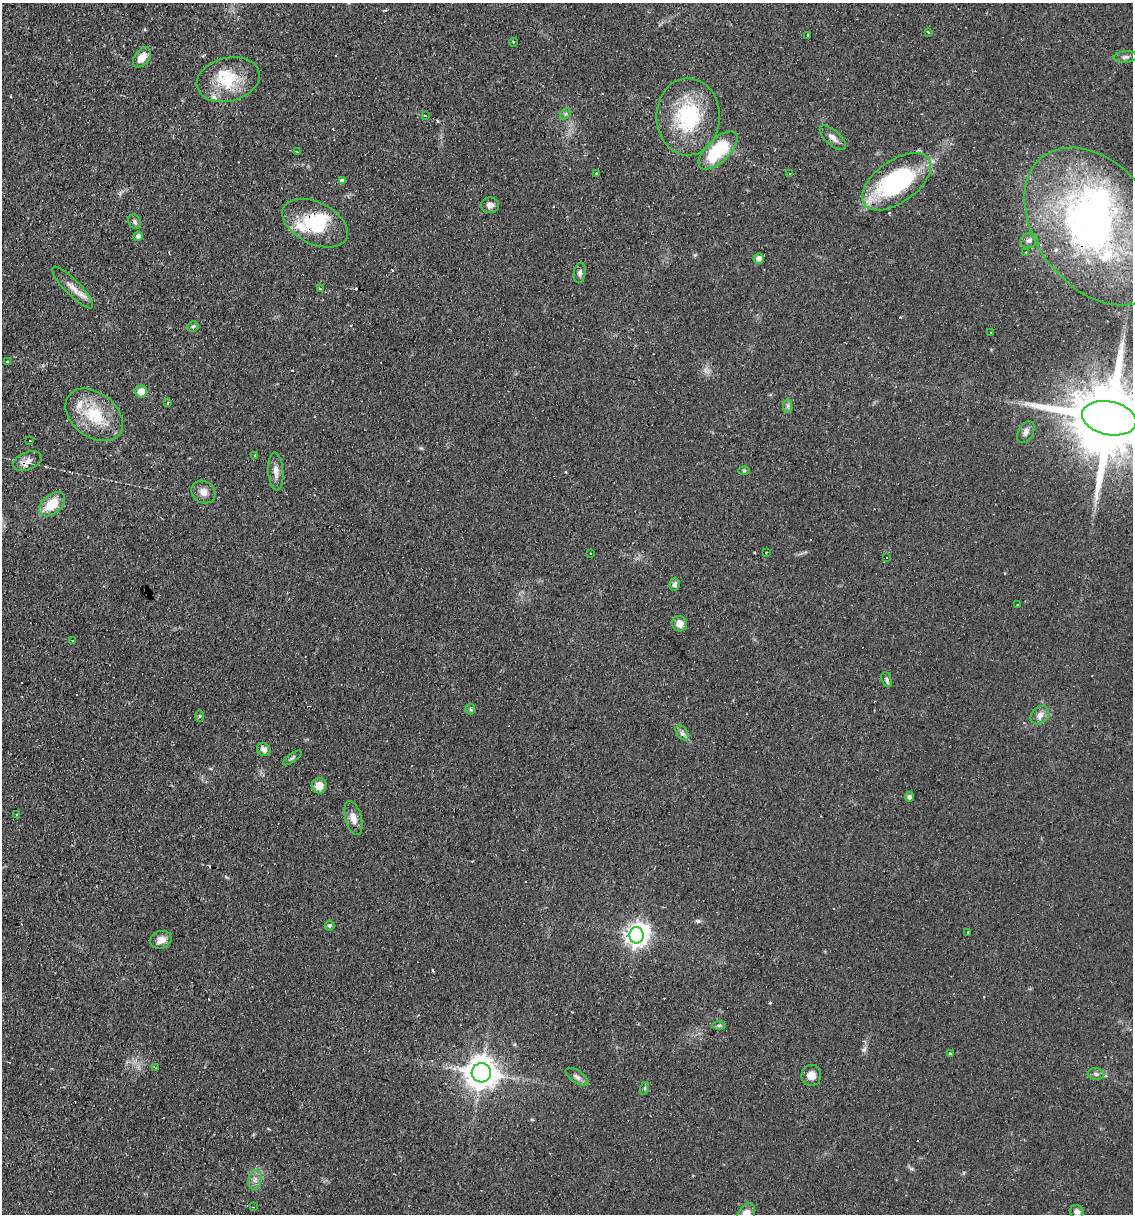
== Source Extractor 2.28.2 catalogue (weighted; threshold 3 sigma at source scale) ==
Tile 11 of 4 x 4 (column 3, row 3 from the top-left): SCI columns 2497-3627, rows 1213-2424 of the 4874 x 4848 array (HDU 1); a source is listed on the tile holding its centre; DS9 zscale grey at full resolution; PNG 1135 x 1216 px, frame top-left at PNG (2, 3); each listed source drawn as its Kron ellipse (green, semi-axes under 4 px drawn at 4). Shown black and unused: <1% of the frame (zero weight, under 2 of 3 exposures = <1% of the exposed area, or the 3 px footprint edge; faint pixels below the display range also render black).
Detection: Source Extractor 2.28.2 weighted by HDU 2 'WHT'; one run over the whole footprint, this tile lists its part. Background 0.0644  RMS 0.0052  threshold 0.0234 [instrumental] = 3 sigma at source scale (4.5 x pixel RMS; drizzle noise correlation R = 1.50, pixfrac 1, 0.05/0.05 arcsec/px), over >= 5 px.
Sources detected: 103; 1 too faint to see at this stretch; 2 inside a brighter object's white glare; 16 cosmic-ray / hot-pixel residue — neither listed nor drawn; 7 inside a brighter listed object's ellipse — not listed separately; the other 77 listed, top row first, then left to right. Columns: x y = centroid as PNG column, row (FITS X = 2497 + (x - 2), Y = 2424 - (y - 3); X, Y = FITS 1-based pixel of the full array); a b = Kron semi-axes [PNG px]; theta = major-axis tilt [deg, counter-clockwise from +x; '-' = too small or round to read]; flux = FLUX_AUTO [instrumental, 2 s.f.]
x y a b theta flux
928 32 3 2 - 0.94
808 36 3 3 - 0.98
513 42 4 3 - 0.43
142 57 11 7 52 5.8
1125 57 11 6 5 1.8
228 80 32 21 14 21
565 114 6 4 46 0.89
425 116 3 2 - 0.36
688 117 39 31 -90 41
833 138 16 7 -42 3
718 150 24 11 44 30
297 151 3 2 - 0.36
790 173 3 3 - 2.2
596 174 3 3 - 1.4
343 180 4 4 - 4.9
896 182 39 21 35 74
490 205 9 8 - 2.6
135 222 7 6 - 1.2
315 223 35 21 -26 26
1096 226 88 60 -52 230
138 236 4 4 - 1.8
1029 240 9 7 15 1.8
1026 252 3 3 - 0.53
759 259 5 5 - 2.4
580 273 10 6 80 1.8
73 288 28 7 -45 5
320 289 3 3 - 1.9
193 327 6 5 - 0.91
990 332 3 3 - 1.5
8 362 3 3 - 2.8
141 391 6 5 - 5.8
168 403 3 3 - 0.81
788 406 7 4 89 1.1
94 415 32 22 -38 23
1109 418 27 17 -12 8100
1026 432 12 7 60 2.5
30 441 2 2 - 0.28
255 455 3 3 - 0.96
27 461 15 9 22 3.7
276 471 19 7 -85 3.8
744 471 5 3 - 0.51
203 492 13 11 -36 3.8
52 504 15 9 40 13
766 552 3 2 - 0.61
591 553 3 2 - 0.64
886 557 3 2 - 0.66
675 584 6 5 - 1.9
1018 605 3 2 - 0.35
679 624 8 7 - 4.2
73 640 3 2 - 0.38
886 680 8 4 -69 1
470 709 5 5 - 0.81
1040 715 10 8 43 3.3
199 716 6 4 88 0.68
682 733 8 5 -55 1.7
264 750 7 6 - 2.6
292 758 11 4 36 0.99
319 786 8 7 - 5.9
909 797 4 4 - 1.5
17 814 3 3 - 2.9
353 818 17 8 -75 4.4
329 926 5 5 - 0.9
968 932 3 3 - 0.84
636 935 8 7 - 340
161 940 11 8 19 4.3
719 1025 6 4 1 0.95
950 1053 3 3 - 1.4
155 1068 3 2 - 0.48
481 1073 9 9 - 890
1096 1074 8 6 -1 1.4
811 1075 10 9 - 4.2
577 1077 13 6 -33 2.1
645 1088 6 4 72 0.77
255 1180 10 6 78 2.5
253 1207 2 2 - 0.37
1077 1212 7 6 - 2.3
746 1214 12 8 60 7.1
Overlapping masked pixels (flux is a lower limit): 4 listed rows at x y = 315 223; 1096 226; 1109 418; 27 461
Isophote crosses this tile's border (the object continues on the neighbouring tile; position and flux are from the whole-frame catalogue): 2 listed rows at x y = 1109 418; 746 1214
Unlisted compact peaks at least as high as the median listed source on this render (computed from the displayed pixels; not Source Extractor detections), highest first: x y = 698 921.